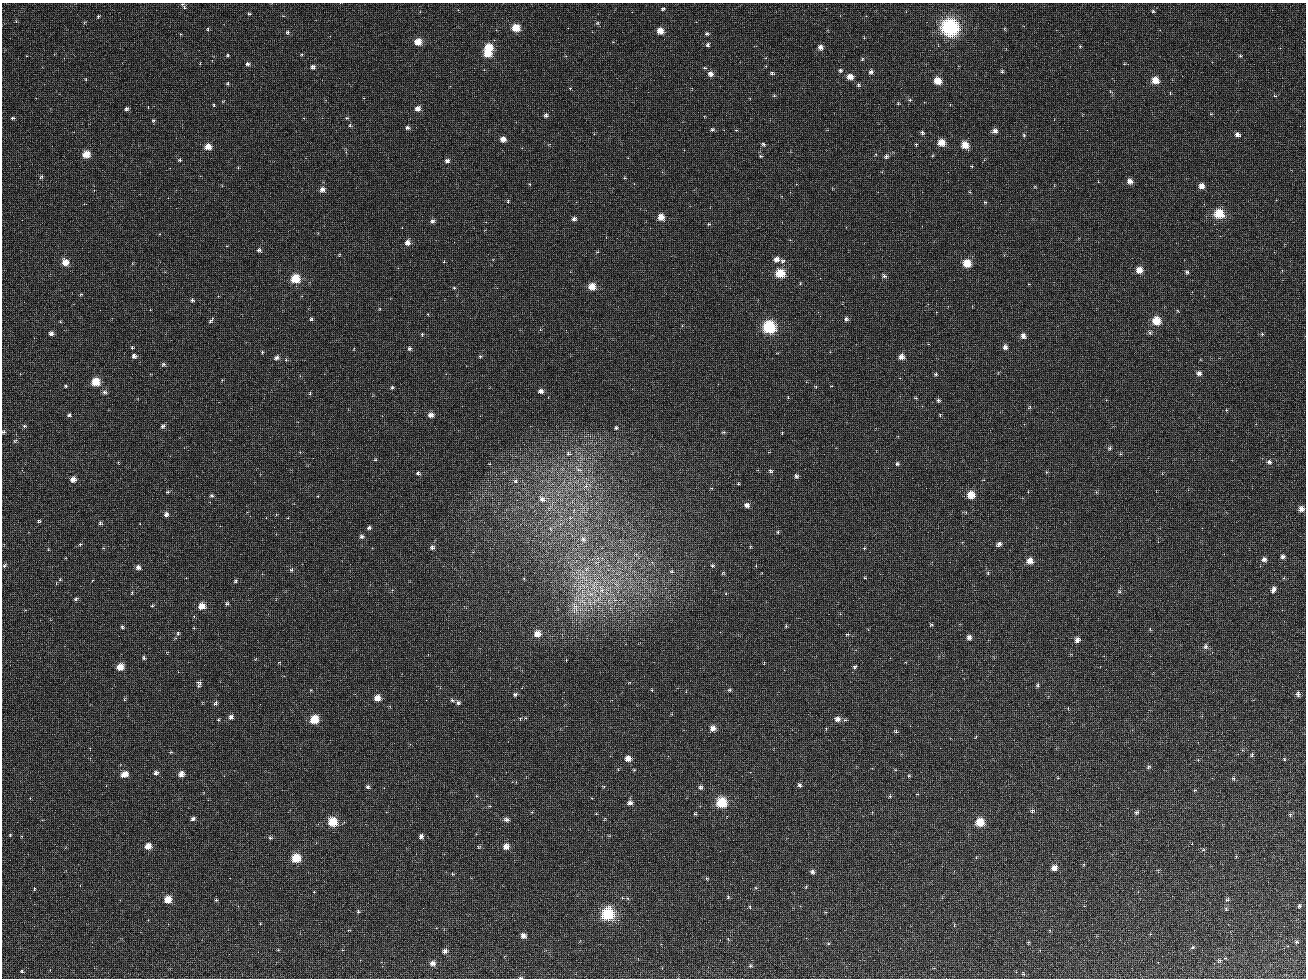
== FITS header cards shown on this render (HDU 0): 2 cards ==
NAXIS1  =                 1304 / length of data axis 1
NAXIS2  =                  976 / length of data axis 2

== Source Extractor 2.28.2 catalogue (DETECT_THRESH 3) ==
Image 1304 x 976 px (HDU 0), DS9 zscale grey, 1 PNG px = 1 image px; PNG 1308 x 980 px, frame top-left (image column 1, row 976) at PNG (2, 3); no overlay
Background 195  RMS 100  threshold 299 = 3 sigma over >= 5 px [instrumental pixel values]
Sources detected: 280; all 280 listed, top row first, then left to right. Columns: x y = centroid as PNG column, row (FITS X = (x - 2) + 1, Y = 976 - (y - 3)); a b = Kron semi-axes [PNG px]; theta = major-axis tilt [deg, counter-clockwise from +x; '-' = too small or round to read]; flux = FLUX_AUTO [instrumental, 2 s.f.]
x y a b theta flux
182 4 6 4 18 9.9e+03
663 9 5 4 - 8.8e+03
1153 11 4 4 - 7.3e+03
249 14 4 3 - 7.7e+03
98 16 3 3 - 8.2e+03
597 23 6 5 - 8.6e+03
950 27 9 8 - 1.9e+06
516 28 6 5 - 1.6e+05
208 29 4 3 - 7.7e+03
660 31 5 5 - 8.3e+04
288 32 4 4 - 1.4e+04
707 34 5 4 - 1.1e+04
418 42 5 5 - 1.2e+05
708 45 5 5 - 1.4e+04
1080 46 4 3 - 6.4e+03
488 47 6 5 - 1.8e+05
820 47 5 5 - 3.4e+04
487 53 6 5 - 1.6e+05
302 54 4 3 - 6.3e+03
227 55 4 4 - 7.2e+03
1240 56 4 4 - 8.7e+03
862 59 5 4 - 7.2e+03
248 64 4 4 - 1.7e+04
1124 64 4 3 - 5.0e+03
313 67 5 5 - 2.1e+04
840 70 4 4 - 1.2e+04
1002 71 4 4 - 8.3e+03
871 72 5 4 - 1.8e+04
772 73 5 3 - 1.1e+04
710 74 6 5 - 3.2e+04
850 77 5 5 - 6.1e+04
1155 80 5 5 - 1.1e+05
938 81 5 5 - 1.4e+05
228 84 4 4 - 8.3e+03
858 85 4 3 - 1.1e+04
570 88 4 3 - 5.6e+03
774 96 5 3 - 6.7e+03
1275 96 5 3 - 5.6e+03
910 100 4 4 - 8.5e+03
898 104 3 3 - 5.6e+03
214 105 4 3 - 5.9e+03
418 108 5 5 - 4.3e+04
126 109 5 4 - 1.3e+04
546 116 5 4 - 1.7e+04
13 118 5 3 - 1.0e+04
347 118 5 4 - 7.7e+03
153 120 5 4 - 8.4e+03
350 126 4 4 - 8.6e+03
407 128 5 4 - 1.7e+04
712 129 4 3 - 1.0e+04
995 131 5 5 - 2.9e+04
922 132 4 3 - 1.3e+04
1238 134 5 4 - 2.2e+04
1024 135 5 4 - 7.0e+03
503 139 5 5 - 4.7e+04
941 143 5 5 - 1.1e+05
763 144 4 3 - 1.0e+04
916 144 3 2 - 5.9e+03
965 145 6 5 - 1.0e+05
208 147 5 5 - 8.5e+04
86 154 5 5 - 1.3e+05
886 156 4 4 - 1.7e+04
180 160 5 4 - 9.6e+03
447 161 6 5 - 2.0e+04
972 166 3 2 - 6.4e+03
41 176 6 4 49 9.3e+03
1130 181 5 4 - 4.9e+04
530 184 4 3 - 4.4e+03
1202 186 4 4 - 5.2e+04
322 189 5 5 - 3.2e+04
970 192 5 3 - 5.1e+03
508 201 5 3 - 5.2e+03
985 202 4 4 - 5.8e+03
1219 214 6 5 - 3.3e+05
661 217 5 5 - 7.1e+04
574 219 4 4 - 1.7e+04
432 221 5 5 - 1.4e+04
709 224 4 4 - 5.5e+03
407 243 5 5 - 3.2e+04
259 250 5 3 - 1.4e+04
776 259 5 5 - 3.6e+04
782 261 7 5 16 1.2e+04
65 262 6 5 - 7.4e+04
444 262 3 2 - 4.4e+03
967 263 5 5 - 1.6e+05
1139 270 5 5 - 7.6e+04
1187 272 5 4 - 1.1e+04
780 273 5 5 - 3.2e+05
884 276 5 4 - 1.4e+04
295 279 6 6 - 2.5e+05
592 286 5 5 - 1.2e+05
454 288 4 3 - 6.1e+03
497 288 2 2 - 1.2e+04
81 294 4 3 - 6.2e+03
192 300 4 3 - 1.2e+04
100 310 2 2 - 3.2e+03
311 319 4 4 - 8.8e+03
846 319 5 4 - 1.3e+04
210 321 7 4 52 1.2e+04
1156 321 6 6 - 1.9e+05
769 327 7 6 - 9.0e+05
1150 332 5 5 - 1.2e+04
51 333 4 4 - 2.5e+04
422 334 4 4 - 6.5e+03
1262 334 4 4 - 7.6e+03
1023 336 5 5 - 4.0e+04
1005 347 5 5 - 2.3e+04
132 348 3 2 - 8.4e+03
410 348 4 4 - 1.3e+04
262 352 4 4 - 5.6e+03
134 356 4 4 - 2.2e+04
480 356 3 3 - 7.6e+03
901 357 5 5 - 5.0e+04
276 358 5 4 - 2.1e+04
286 360 4 4 - 6.9e+03
163 364 5 4 - 1.1e+04
1199 373 5 5 - 2.7e+04
936 374 4 4 - 9.3e+03
222 380 3 3 - 4.5e+03
95 382 6 5 - 2.1e+05
66 386 3 3 - 8.3e+03
392 388 4 3 - 9.1e+03
541 391 5 4 - 2.2e+04
104 392 6 5 - 1.4e+04
310 393 5 3 - 5.6e+03
938 400 4 4 - 1.1e+04
1029 407 6 3 52 6.4e+03
1226 410 4 3 - 5.7e+03
69 415 5 4 - 1.2e+04
430 415 5 5 - 3.2e+04
940 415 4 4 - 6.3e+03
24 426 5 4 - 9.3e+03
163 426 5 4 - 1.6e+04
616 428 3 3 - 1.2e+04
4 432 4 4 - 1.0e+04
724 432 5 4 - 6.8e+03
782 433 3 3 - 4.5e+03
15 441 5 4 - 8.1e+03
1110 448 5 4 - 1.1e+04
568 454 5 5 - 1.4e+04
313 458 2 2 - 1.1e+04
375 460 5 3 - 5.4e+03
1269 462 5 4 - 1.6e+04
897 464 5 4 - 1.1e+04
578 470 8 4 -8 1.5e+04
770 471 5 4 - 1.3e+04
418 473 5 4 - 1.3e+04
796 476 4 4 - 1.6e+04
73 479 5 5 - 4.4e+04
515 481 7 5 36 1.5e+04
738 484 3 3 - 6.6e+03
586 486 6 5 - 1.5e+04
168 492 4 3 - 8.0e+03
971 495 5 5 - 1.6e+05
212 496 4 4 - 1.1e+04
542 499 8 7 - 3.5e+04
747 505 5 5 - 2.5e+04
1301 509 5 5 - 4.7e+04
166 514 5 4 - 2.2e+04
39 521 4 4 - 7.7e+03
100 523 5 4 - 1.2e+04
369 528 5 3 - 1.4e+04
778 532 4 3 - 6.5e+03
362 536 5 5 - 1.7e+04
583 539 9 7 -44 2.7e+04
80 544 4 4 - 8.2e+03
999 544 6 5 - 2.2e+04
432 548 4 4 - 1.9e+04
864 548 4 3 - 5.6e+03
1283 557 5 5 - 1.7e+04
1264 559 5 5 - 2.3e+04
1030 561 5 5 - 6.2e+04
4 565 5 4 - 1.1e+04
712 566 5 4 - 8.3e+03
138 567 5 5 - 2.4e+04
586 569 7 4 70 1.5e+04
292 570 5 4 - 9.9e+03
672 571 6 4 12 8.7e+03
988 573 4 4 - 6.5e+03
1284 578 3 3 - 5.2e+03
60 580 4 4 - 6.7e+03
236 581 6 4 44 8.8e+03
1273 589 7 4 63 2.5e+04
602 590 7 6 - 2.5e+04
1119 592 5 4 - 8.6e+03
591 594 7 4 18 1.8e+04
76 599 5 4 - 1.1e+04
227 604 5 4 - 9.4e+03
152 606 4 3 - 7.0e+03
201 606 5 5 - 9.7e+04
575 606 7 5 1 2.0e+04
931 624 4 3 - 8.2e+03
786 626 4 3 - 6.1e+03
122 627 5 4 - 1.0e+04
194 628 3 3 - 5.0e+03
178 633 6 5 - 1.2e+04
537 634 5 5 - 8.2e+04
847 634 4 3 - 7.4e+03
969 638 5 4 - 2.7e+04
1077 640 5 4 - 3.3e+04
1206 646 6 6 - 1.6e+04
144 658 4 4 - 1.1e+04
566 660 2 2 - 3.8e+03
120 667 5 5 - 1.0e+05
855 667 5 4 - 9.2e+03
199 682 7 6 - 1.8e+04
1038 685 5 4 - 9.3e+03
652 690 3 3 - 5.8e+03
730 690 4 3 - 8.6e+03
515 694 5 5 - 1.3e+04
1298 694 4 4 - 2.3e+04
377 698 5 5 - 6.2e+04
452 700 4 4 - 1.0e+04
216 703 5 4 - 1.5e+04
458 703 5 5 - 1.4e+04
231 717 5 5 - 2.6e+04
520 719 5 5 - 7.9e+03
837 719 6 6 - 3.2e+04
314 720 6 5 - 2.1e+05
713 728 6 5 - 3.7e+04
896 731 5 5 - 1.0e+04
1252 755 5 4 - 1.1e+04
628 759 5 5 - 5.6e+04
1284 759 5 3 - 5.5e+03
1198 760 3 2 - 5.2e+03
1148 767 5 5 - 1.1e+04
156 773 5 5 - 2.1e+04
124 774 7 5 26 5.9e+04
181 774 5 5 - 4.7e+04
909 776 4 3 - 6.3e+03
1234 778 6 5 - 1.0e+04
799 785 5 4 - 1.4e+04
368 787 4 4 - 1.5e+04
700 787 5 5 - 1.6e+04
1195 790 5 3 - 6.1e+03
890 796 4 4 - 8.4e+03
630 803 6 4 4 2.2e+04
721 803 6 6 - 4.1e+05
1032 811 5 4 - 1.3e+04
1136 812 6 5 - 1.2e+04
695 814 4 3 - 8.0e+03
1290 814 5 4 - 1.1e+04
193 819 5 4 - 1.5e+04
506 820 6 5 - 1.8e+04
332 822 6 5 - 2.9e+05
980 822 6 5 - 2.1e+05
10 835 3 3 - 5.7e+03
421 836 5 5 - 2.0e+04
270 838 5 4 - 9.3e+03
148 846 5 5 - 7.3e+04
506 846 5 5 - 5.5e+04
1236 856 4 3 - 5.7e+03
296 858 6 5 - 2.7e+05
1054 868 5 4 - 5.3e+04
812 872 5 4 - 1.7e+04
806 886 5 3 - 6.1e+03
756 888 4 3 - 6.0e+03
34 889 4 2 - 4.7e+03
728 897 5 4 - 8.5e+03
168 900 5 5 - 1.1e+05
216 900 4 4 - 7.5e+03
1227 900 5 4 - 1.1e+04
1299 906 4 4 - 1.0e+04
750 907 4 3 - 5.3e+03
1226 909 6 3 -47 6.8e+03
358 912 4 4 - 7.6e+03
607 915 7 6 - 8.5e+05
1150 934 3 3 - 4.2e+03
523 936 5 4 - 3.0e+04
1028 942 4 3 - 7.1e+03
1296 942 5 4 - 7.7e+03
828 944 4 4 - 8.6e+03
1192 948 5 4 - 9.1e+03
445 951 4 4 - 2.4e+04
1225 958 4 4 - 4.7e+03
1220 960 5 4 - 9.1e+03
432 964 4 4 - 3.4e+04
750 966 5 4 - 9.3e+03
22 971 3 3 - 7.1e+03
521 978 5 2 - 7.4e+03
At the frame edge (FLAGS 8, measured only in part): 3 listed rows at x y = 182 4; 4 432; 521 978